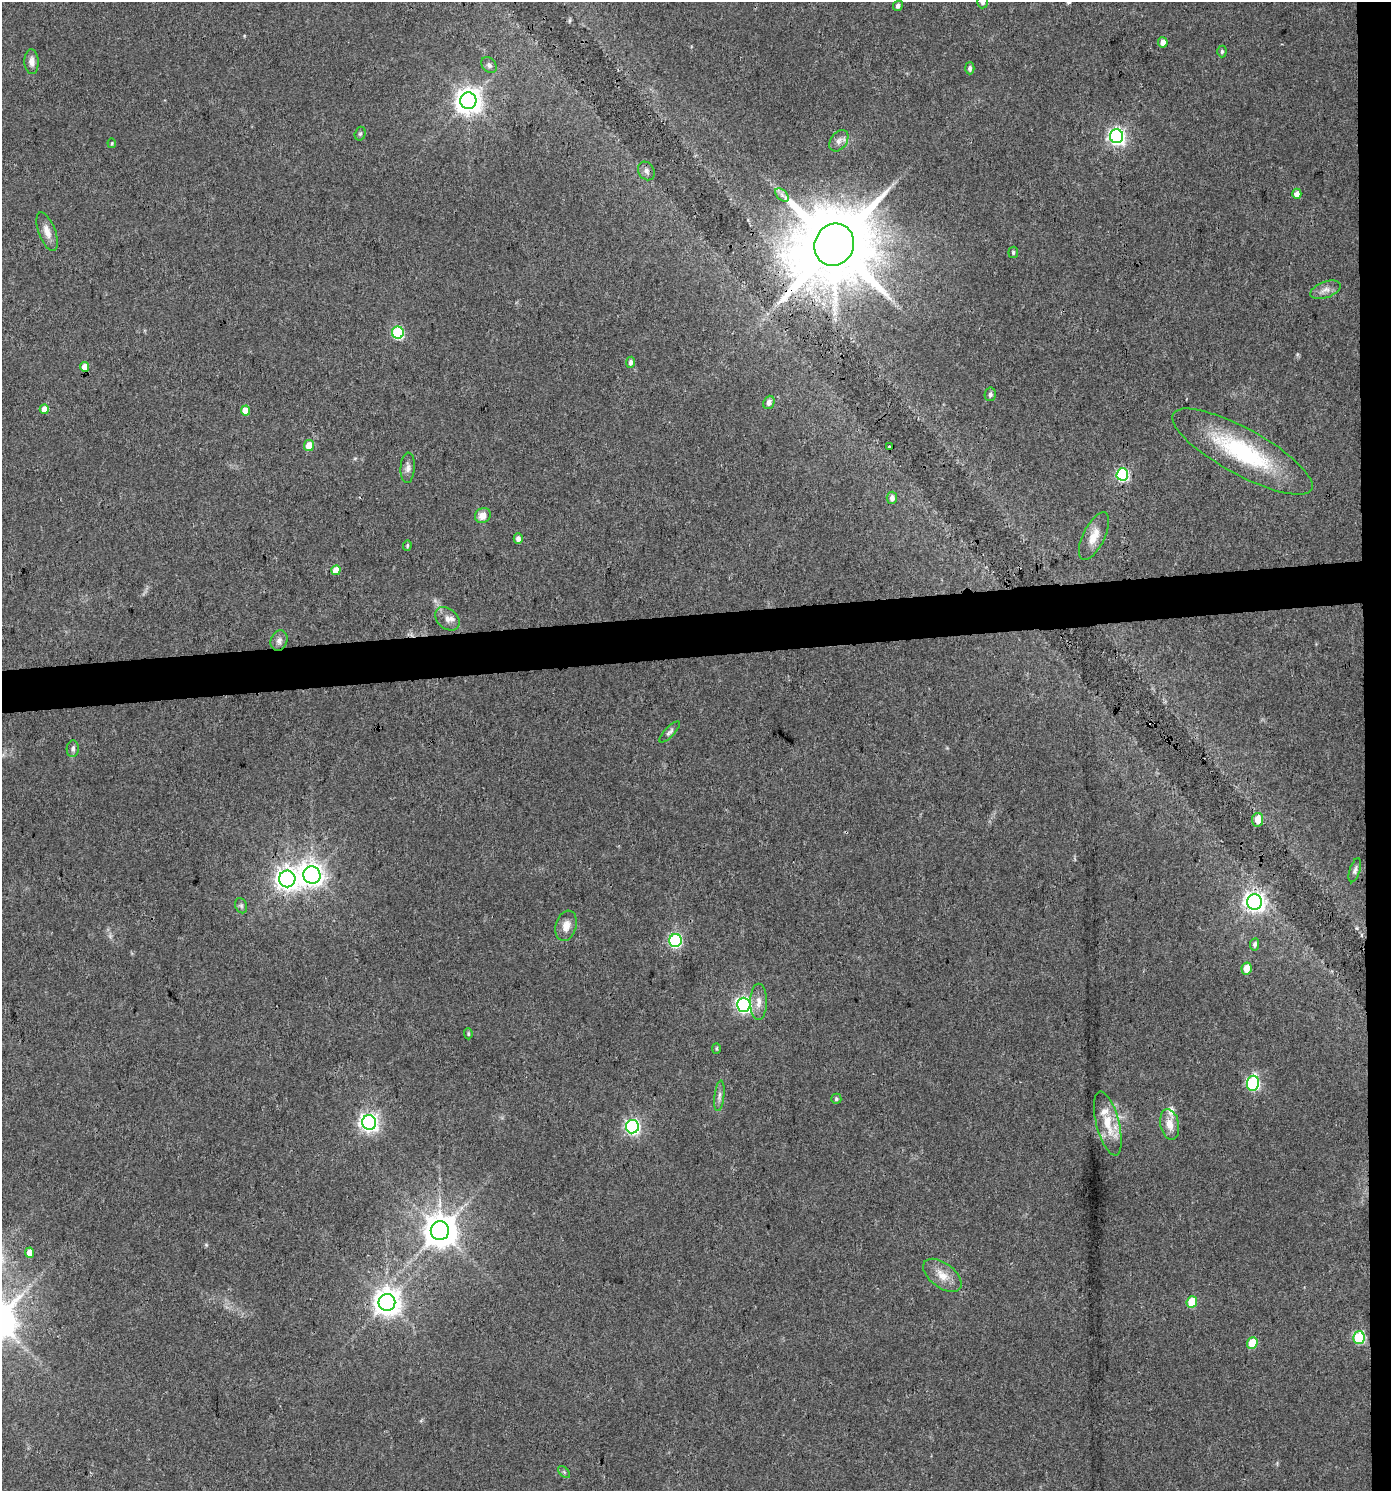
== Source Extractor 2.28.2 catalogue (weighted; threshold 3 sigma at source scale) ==
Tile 6 of 3 x 3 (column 3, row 2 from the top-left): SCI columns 2781-4169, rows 1490-2978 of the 4213 x 4467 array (HDU 1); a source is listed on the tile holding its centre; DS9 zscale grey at full resolution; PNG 1393 x 1493 px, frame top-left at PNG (2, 2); each listed source drawn as its Kron ellipse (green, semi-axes under 4 px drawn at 4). Shown black and unused: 5% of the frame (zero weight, under 3 of 4 exposures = <1% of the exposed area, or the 3 px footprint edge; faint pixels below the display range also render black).
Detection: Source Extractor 2.28.2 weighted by HDU 2 'WHT'; one run over the whole footprint, this tile lists its part. Background 0.0407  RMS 0.0042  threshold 0.0189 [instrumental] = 3 sigma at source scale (4.5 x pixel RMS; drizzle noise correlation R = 1.50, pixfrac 1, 0.0396/0.0396 arcsec/px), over >= 5 px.
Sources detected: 75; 2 cosmic-ray / hot-pixel residue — neither listed nor drawn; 3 inside a brighter listed object's ellipse — not listed separately; the other 70 listed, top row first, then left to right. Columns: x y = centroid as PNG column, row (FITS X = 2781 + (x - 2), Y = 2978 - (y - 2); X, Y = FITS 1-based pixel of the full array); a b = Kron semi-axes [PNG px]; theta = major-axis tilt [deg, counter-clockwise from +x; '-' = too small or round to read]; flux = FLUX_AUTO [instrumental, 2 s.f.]
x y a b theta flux
983 2 6 5 - 1.1
898 6 5 4 - 1.3
1163 42 5 5 - 2.7
1222 51 6 4 89 0.79
32 62 12 7 -87 2.9
489 65 9 6 -46 1.3
970 68 6 4 -89 1.2
468 101 8 8 - 470
360 134 7 5 74 0.77
1117 136 7 6 - 150
839 141 12 8 55 2.4
112 143 5 3 - 0.43
646 171 10 8 -58 1.9
1297 194 5 4 - 2.9
782 195 8 5 -45 1.4
47 232 20 8 -69 4.1
834 245 21 19 64 6300
1013 252 5 5 - 0.76
1326 290 16 8 20 2.8
398 333 6 6 - 45
631 362 5 4 - 1.7
85 367 5 4 - 5.6
990 394 7 5 79 1.3
769 402 7 5 66 1.7
44 409 5 4 - 4.5
245 410 5 4 - 7.2
309 445 5 5 - 6.3
889 447 3 3 - 0.65
1242 452 79 23 -29 49
408 468 15 7 86 2.1
1122 474 6 5 - 51
892 498 6 5 - 1.9
483 515 8 7 - 3.9
1094 536 26 11 64 5.9
518 539 5 4 - 2.1
407 545 5 4 - 0.68
336 570 5 4 - 4.7
447 619 14 10 -42 3
279 641 10 8 69 2.2
670 732 14 5 46 1.3
73 749 8 6 87 1.3
1258 820 7 5 81 5.4
1355 870 12 5 72 1.4
312 875 9 8 - 320
287 879 8 8 - 320
1255 902 8 7 - 210
241 906 8 6 -69 0.97
566 926 15 10 74 4
675 940 6 6 - 61
1255 944 6 4 81 1.3
1246 968 6 5 - 5.5
759 1002 18 8 89 3.7
744 1005 7 6 - 110
468 1034 6 4 -87 0.63
716 1048 5 4 - 0.57
1253 1083 7 6 - 65
719 1096 15 5 84 1.7
836 1099 5 5 - 0.75
369 1122 7 7 - 200
1108 1123 33 11 -75 11
1170 1124 15 9 -78 4.8
632 1127 7 6 - 99
440 1231 9 9 - 880
30 1253 5 4 - 3.4
942 1275 22 12 -37 6.1
387 1302 8 8 - 480
1192 1302 6 5 - 12
1359 1338 6 5 - 36
1252 1343 6 5 - 14
564 1472 7 4 -45 0.72
Overlapping masked pixels (flux is a lower limit): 1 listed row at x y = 834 245
Isophote crosses this tile's border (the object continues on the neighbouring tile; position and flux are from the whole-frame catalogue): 1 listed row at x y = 983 2